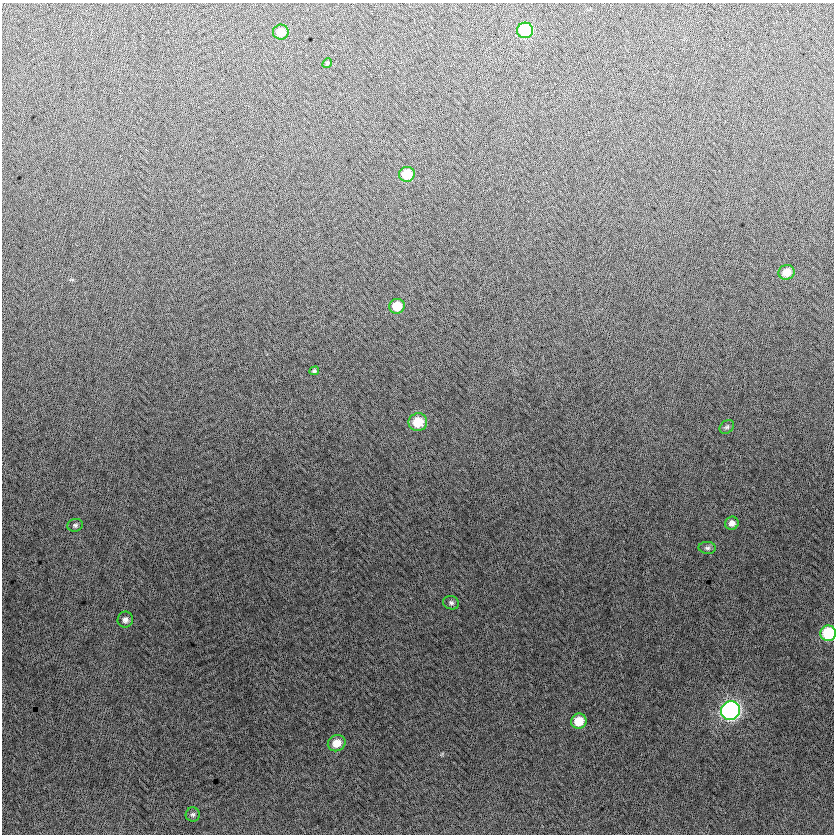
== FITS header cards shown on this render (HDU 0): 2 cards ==
NAXIS1  =                  832
NAXIS2  =                  832

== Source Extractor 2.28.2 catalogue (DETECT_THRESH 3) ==
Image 832 x 832 px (HDU 0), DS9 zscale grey, 1 PNG px = 1 image px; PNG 836 x 836 px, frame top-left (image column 1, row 832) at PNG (2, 3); each listed source drawn as its Kron ellipse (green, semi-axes under 4 px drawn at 4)
Background -5.74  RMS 13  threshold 37.6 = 3 sigma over >= 5 px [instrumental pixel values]
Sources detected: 19; all 19 listed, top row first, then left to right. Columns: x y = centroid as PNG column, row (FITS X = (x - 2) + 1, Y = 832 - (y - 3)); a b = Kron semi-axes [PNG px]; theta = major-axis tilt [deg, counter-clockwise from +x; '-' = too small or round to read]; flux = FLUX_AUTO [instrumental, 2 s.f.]
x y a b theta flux
525 30 8 8 - 54000
281 32 8 7 - 11000
327 63 5 4 - 1000
407 174 8 7 - 23000
786 272 8 7 - 11000
397 306 8 7 - 18000
314 371 5 4 - 1200
418 422 9 9 - 20000
727 427 8 6 43 2000
732 523 7 6 - 4300
75 525 8 6 15 2000
707 548 8 6 -3 2400
451 603 8 6 -17 2400
125 620 8 7 - 3700
828 633 8 7 - 47000
731 711 9 9 - 250000
579 721 8 7 - 17000
337 743 9 8 - 11000
193 814 7 7 - 2100
At the frame edge (FLAGS 8, measured only in part): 1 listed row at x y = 828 633